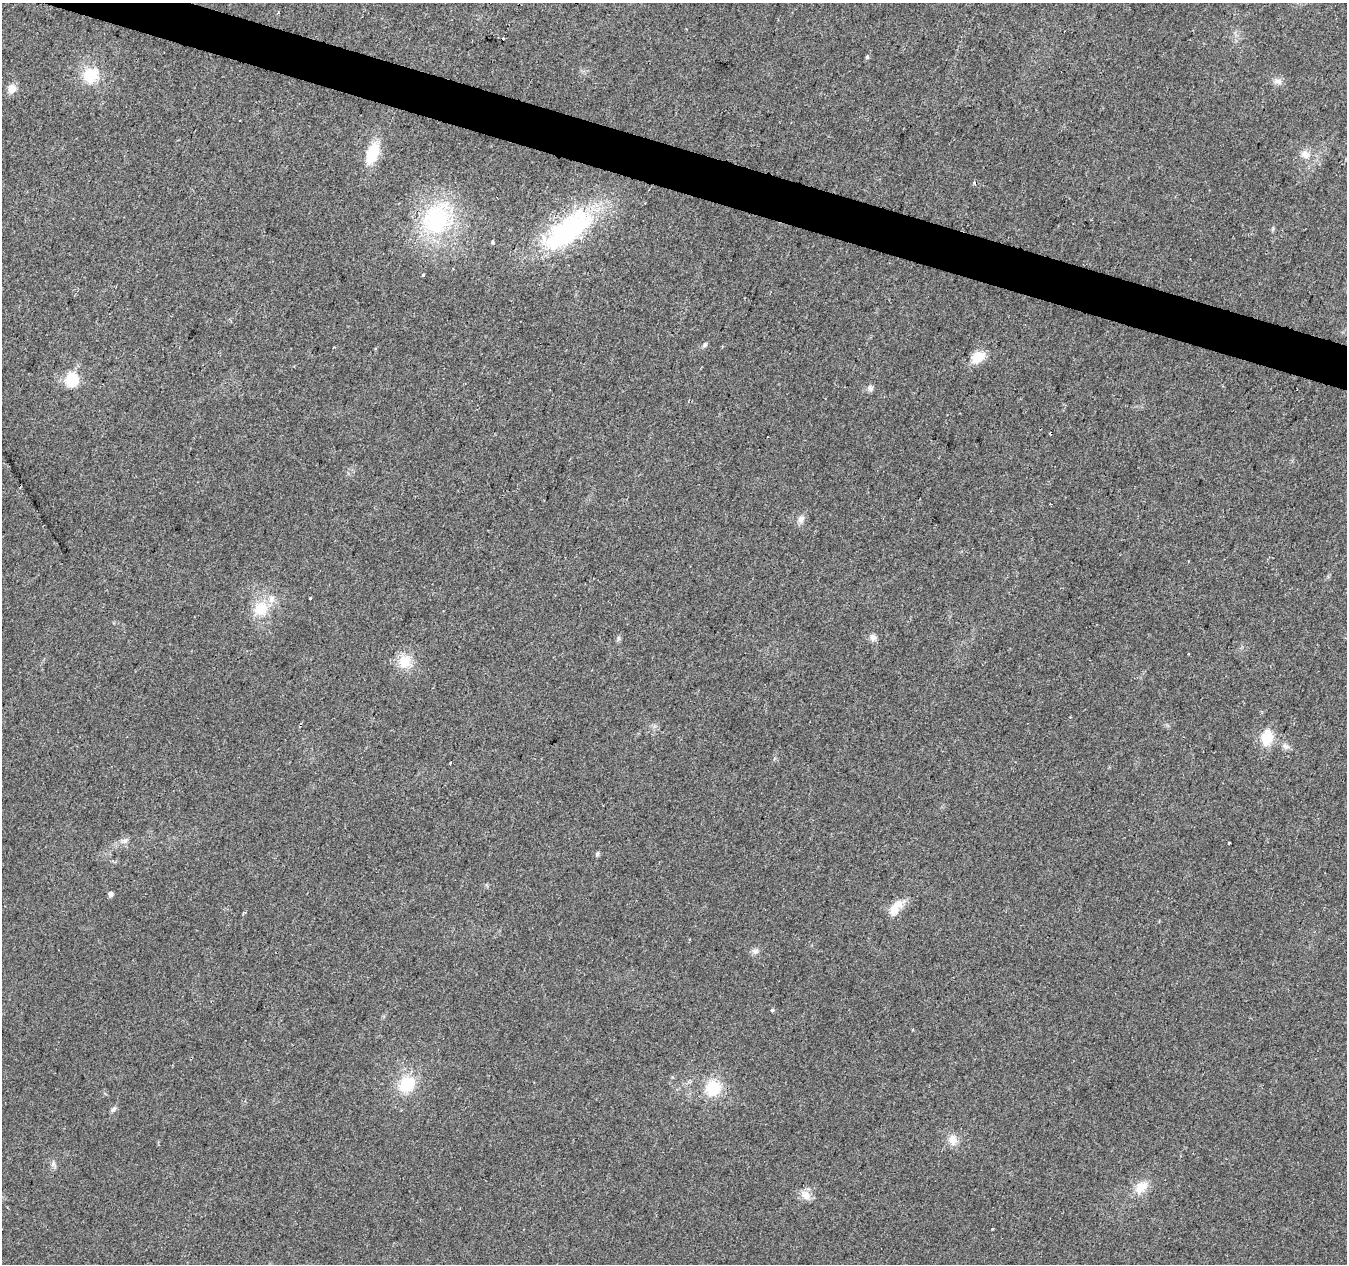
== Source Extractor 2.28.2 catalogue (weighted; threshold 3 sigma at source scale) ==
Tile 11 of 4 x 4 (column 3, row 3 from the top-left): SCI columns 2691-4035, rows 1477-2738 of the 5387 x 5542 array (HDU 1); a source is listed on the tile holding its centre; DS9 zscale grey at full resolution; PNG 1349 x 1266 px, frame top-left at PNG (2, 3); no overlay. Shown black and unused: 3% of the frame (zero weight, under 2 of 3 exposures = <1% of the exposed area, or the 3 px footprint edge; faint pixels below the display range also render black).
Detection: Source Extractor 2.28.2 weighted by HDU 2 'WHT'; one run over the whole footprint, this tile lists its part. Background 0.0422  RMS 0.008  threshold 0.036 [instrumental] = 3 sigma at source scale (4.5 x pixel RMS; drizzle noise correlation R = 1.50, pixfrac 1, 0.0396/0.0396 arcsec/px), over >= 5 px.
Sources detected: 48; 7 cosmic-ray / hot-pixel residue — not listed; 1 inside a brighter listed object's ellipse — not listed separately; the other 40 listed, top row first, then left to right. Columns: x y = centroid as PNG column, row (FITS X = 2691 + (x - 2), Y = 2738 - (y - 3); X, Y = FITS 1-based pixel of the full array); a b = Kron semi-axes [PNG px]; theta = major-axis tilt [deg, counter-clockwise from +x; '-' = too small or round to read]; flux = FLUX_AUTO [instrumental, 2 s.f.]
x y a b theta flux
867 57 5 4 - 1.2
91 75 17 16 - 25
1278 81 13 7 0 3.8
12 89 5 5 - 18
372 153 23 12 69 26
1305 154 13 11 -35 7
436 220 44 34 59 88
568 230 73 28 37 120
493 243 3 3 - 2.3
423 275 3 3 - 5.4
705 345 8 5 45 1.7
333 347 4 3 - 0.95
978 357 14 10 36 16
72 380 6 6 - 93
870 388 9 7 -70 2.6
801 519 11 8 68 4.2
310 598 3 3 - 2.1
261 609 21 19 33 21
873 637 9 8 - 3.7
618 638 7 4 -89 1.5
1188 654 3 2 - 0.53
405 661 19 17 62 15
1267 737 18 12 82 20
1285 746 12 7 -23 3.4
450 763 3 2 - 0.69
124 841 9 6 -15 2.8
1229 843 3 2 - 1
597 854 6 5 - 1.8
110 894 4 4 - 3.8
896 908 23 12 58 12
755 951 9 7 10 3
772 1010 5 4 - 1
913 1029 3 3 - 0.86
407 1084 19 16 46 29
713 1088 16 16 - 27
113 1109 9 5 52 2
953 1140 14 10 -79 7.5
53 1164 8 6 75 2.5
1141 1187 18 12 41 13
806 1195 15 11 -51 6.8